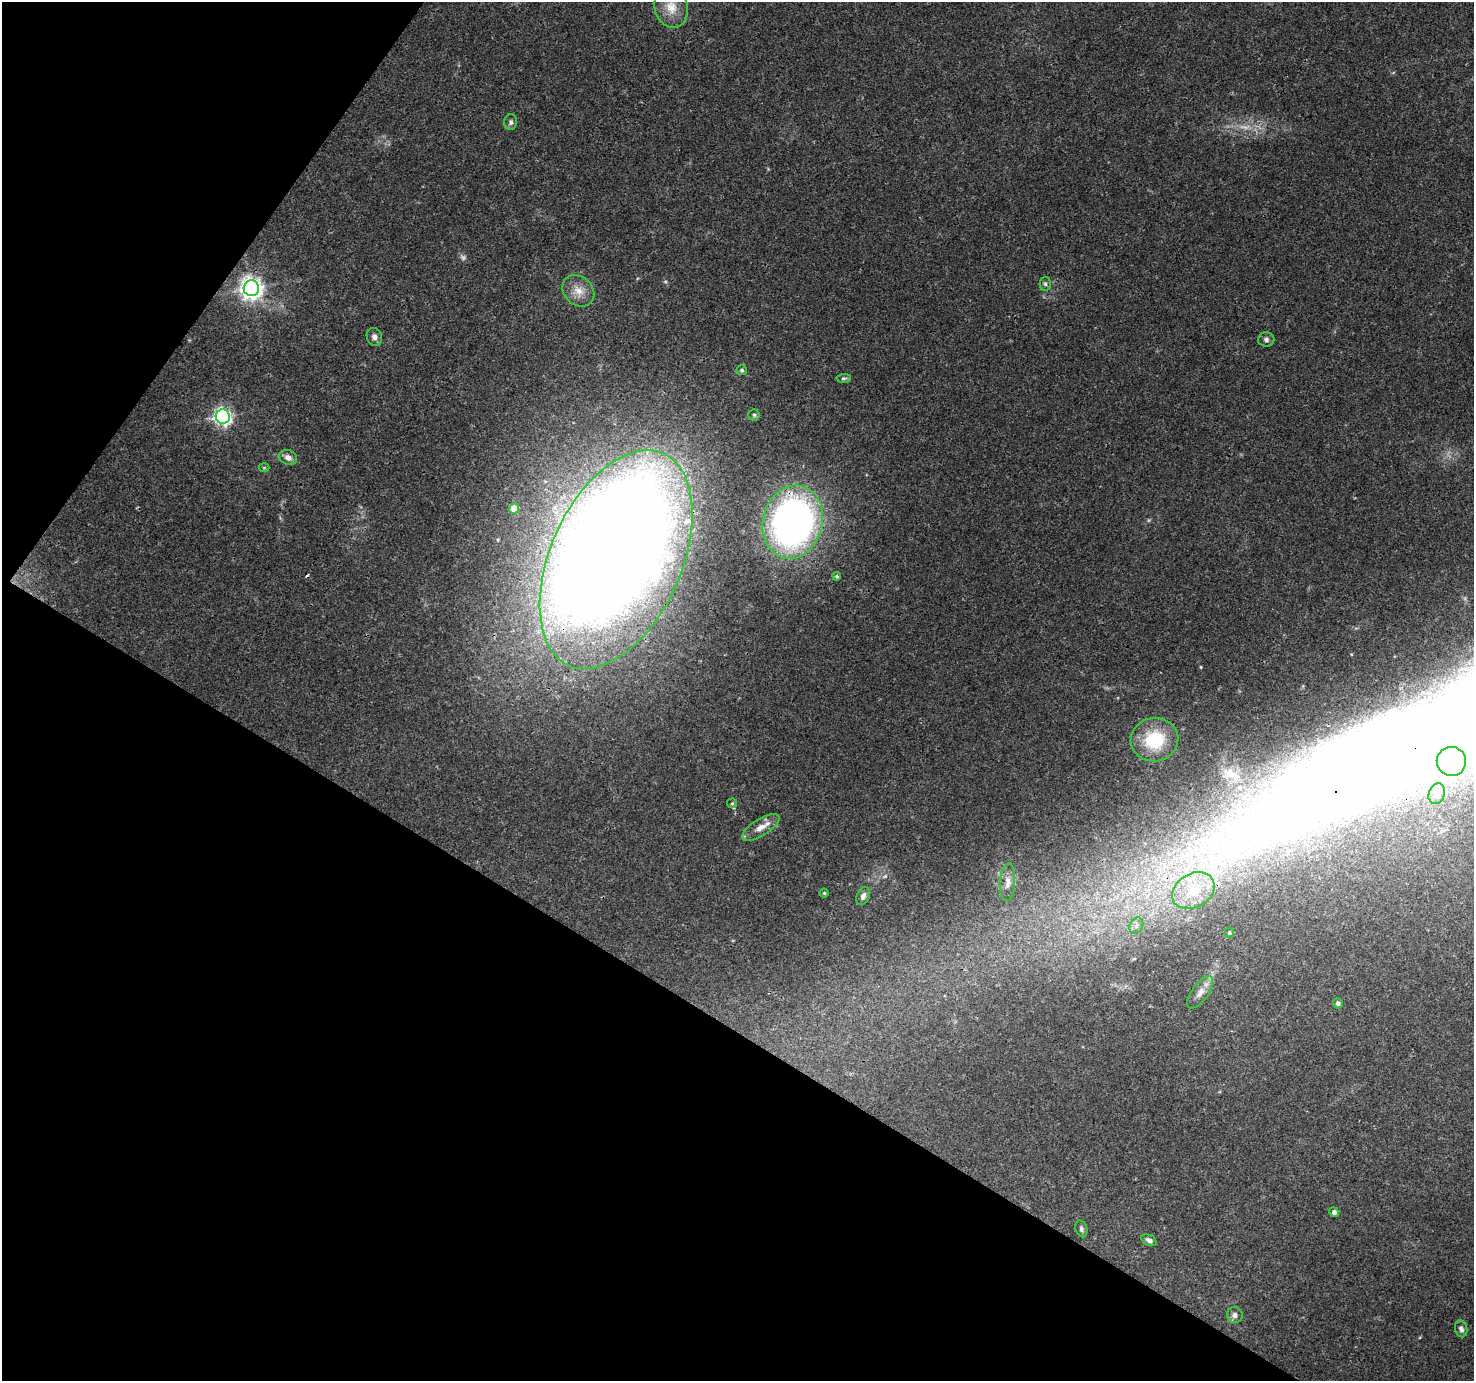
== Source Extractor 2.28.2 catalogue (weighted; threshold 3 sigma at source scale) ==
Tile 9 of 4 x 4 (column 1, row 3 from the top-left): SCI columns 2-1473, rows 1570-2948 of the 5899 x 5963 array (HDU 1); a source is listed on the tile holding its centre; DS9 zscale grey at full resolution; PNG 1476 x 1383 px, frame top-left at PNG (2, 2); each listed source drawn as its Kron ellipse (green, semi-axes under 4 px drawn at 4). Shown black and unused: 32% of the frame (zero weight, under 3 of 4 exposures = <1% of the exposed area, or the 3 px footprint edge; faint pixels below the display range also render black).
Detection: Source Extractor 2.28.2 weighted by HDU 2 'WHT'; one run over the whole footprint, this tile lists its part. Background 0.0309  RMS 0.0027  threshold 0.0121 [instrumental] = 3 sigma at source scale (4.5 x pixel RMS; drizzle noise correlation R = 1.50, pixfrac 1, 0.0396/0.0396 arcsec/px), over >= 5 px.
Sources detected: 41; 2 too faint to see at this stretch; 2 inside a brighter object's white glare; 1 cosmic-ray / hot-pixel residue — neither listed nor drawn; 1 inside a brighter listed object's ellipse — not listed separately; the other 35 listed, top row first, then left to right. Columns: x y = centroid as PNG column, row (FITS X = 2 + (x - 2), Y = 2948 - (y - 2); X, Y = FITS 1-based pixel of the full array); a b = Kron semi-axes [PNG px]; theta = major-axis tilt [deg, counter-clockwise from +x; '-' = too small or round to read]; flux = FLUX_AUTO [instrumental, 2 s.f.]
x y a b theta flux
671 7 20 16 -73 5.3
511 122 8 6 79 0.82
1045 284 7 5 79 0.59
251 288 8 8 - 200
578 291 17 14 -44 3.6
374 337 9 7 -64 1.2
1266 340 8 7 - 0.85
742 370 5 5 - 0.48
844 378 7 4 4 0.49
754 415 5 5 - 0.5
223 416 7 7 - 100
288 457 9 7 -19 1.5
264 468 5 3 - 0.27
514 508 5 5 - 5.1
793 522 37 30 75 140
616 560 116 65 66 950
837 576 4 4 - 0.54
1154 740 24 21 10 13
1451 761 15 14 - 53
1437 794 10 8 69 1.7
732 803 5 5 - 0.34
761 827 21 8 31 3
1008 882 19 7 86 2.1
1193 891 22 16 30 9.6
824 893 4 4 - 0.33
863 896 9 6 67 1
1136 926 8 6 62 1.1
1229 933 5 4 - 0.4
1200 992 19 8 54 2.2
1338 1003 5 5 - 0.73
1334 1212 5 4 - 0.98
1081 1229 8 6 -73 0.75
1149 1240 8 5 -25 0.99
1235 1315 8 7 - 1.1
1461 1329 8 6 -74 1.1
Overlapping masked pixels (flux is a lower limit): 2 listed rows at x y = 793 522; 616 560